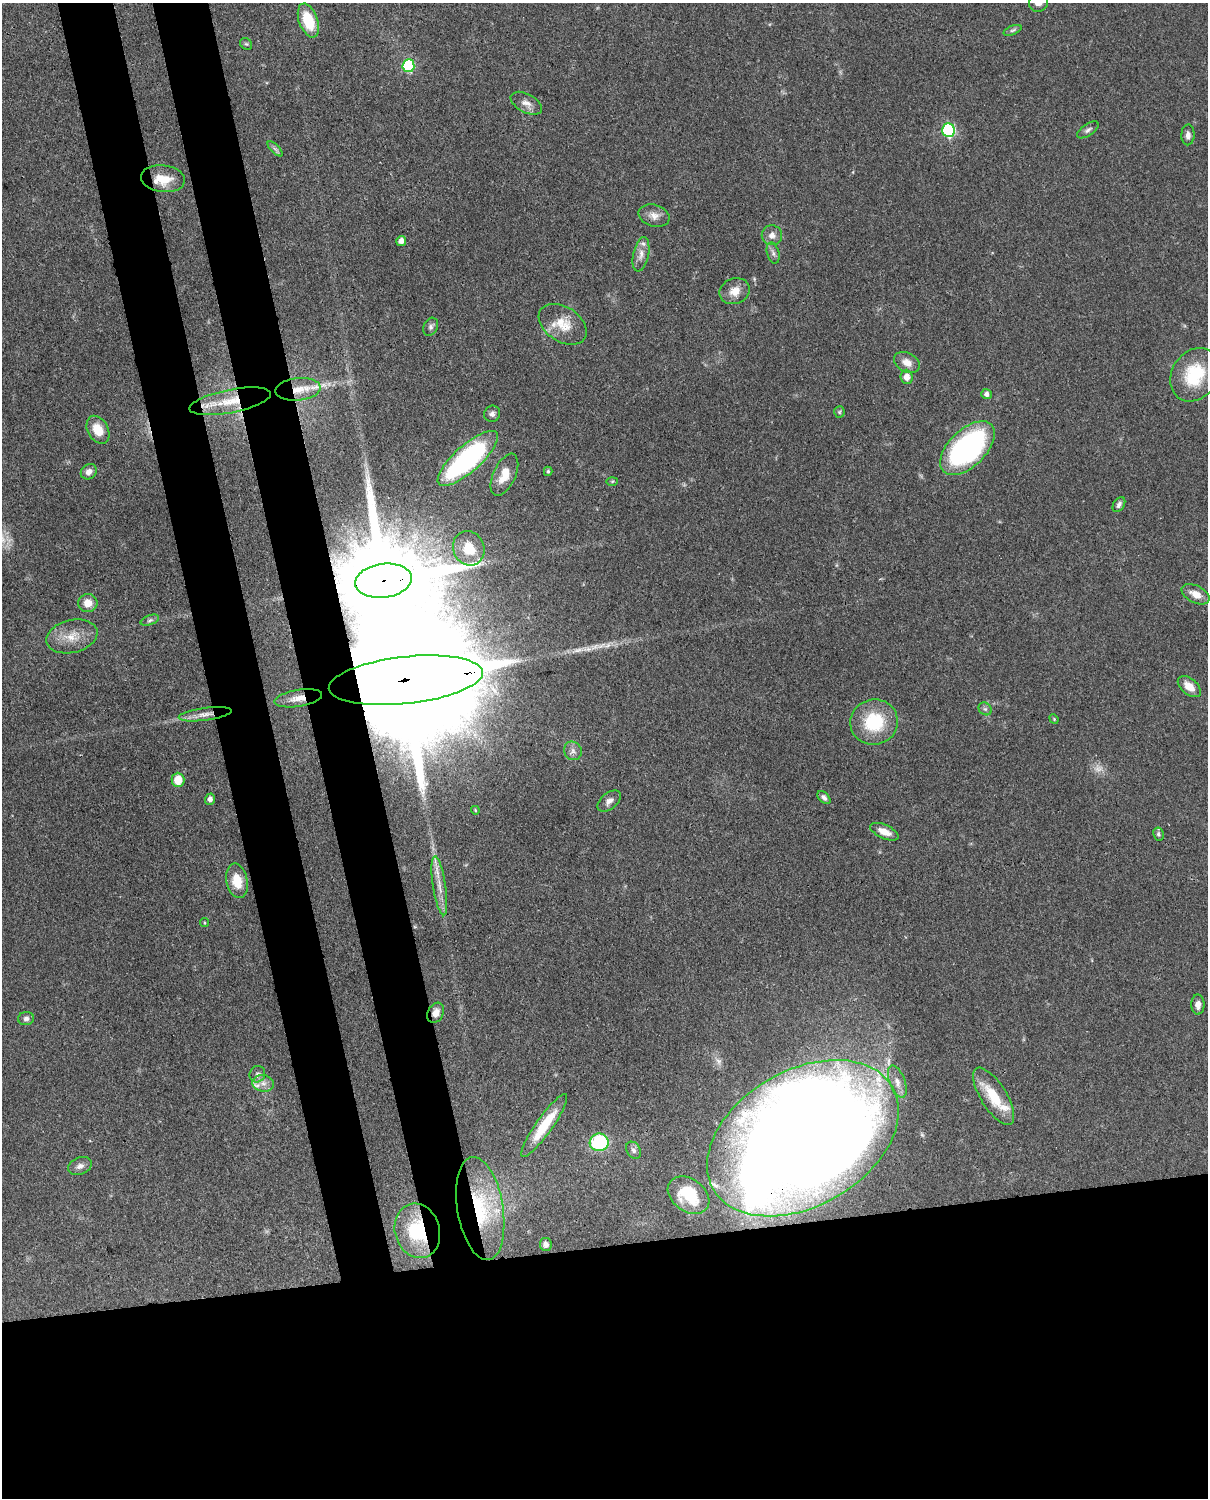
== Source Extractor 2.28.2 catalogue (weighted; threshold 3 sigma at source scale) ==
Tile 11 of 4 x 3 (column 3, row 3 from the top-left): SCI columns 2499-3704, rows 266-1761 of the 4999 x 4907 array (HDU 1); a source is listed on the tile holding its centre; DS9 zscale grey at full resolution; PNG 1210 x 1500 px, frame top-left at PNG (2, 3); each listed source drawn as its Kron ellipse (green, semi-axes under 4 px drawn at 4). Shown black and unused: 25% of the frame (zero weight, under 3 of 4 exposures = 7% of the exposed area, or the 3 px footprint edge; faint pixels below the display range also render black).
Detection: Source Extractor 2.28.2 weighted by HDU 2 'WHT'; one run over the whole footprint, this tile lists its part. Background 0.0857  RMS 0.0039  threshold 0.0174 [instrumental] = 3 sigma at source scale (4.5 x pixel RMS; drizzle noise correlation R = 1.50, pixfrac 1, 0.05/0.05 arcsec/px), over >= 5 px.
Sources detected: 83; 1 too faint to see at this stretch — neither listed nor drawn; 7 inside a brighter listed object's ellipse — not listed separately; the other 75 listed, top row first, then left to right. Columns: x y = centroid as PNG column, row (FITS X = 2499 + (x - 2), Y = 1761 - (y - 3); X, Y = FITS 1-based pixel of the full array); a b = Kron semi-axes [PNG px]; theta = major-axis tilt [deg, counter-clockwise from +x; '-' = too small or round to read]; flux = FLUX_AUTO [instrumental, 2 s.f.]
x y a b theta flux
1038 3 10 9 - 3.1
308 21 18 9 -70 14
1012 30 9 4 21 0.98
246 44 6 5 - 0.61
408 66 6 6 - 32
526 103 17 9 -28 3.1
948 130 7 6 - 51
1088 130 12 6 35 1.3
1188 135 10 6 89 1.8
275 149 10 3 -45 0.9
163 179 22 13 -7 7.9
654 216 16 11 -17 3.2
772 235 10 10 - 2.6
401 241 5 5 - 2.1
773 253 10 6 -74 1.4
641 254 17 8 78 3
735 291 15 12 21 4.5
563 324 26 17 -33 8.9
431 327 9 7 63 1.2
907 363 13 9 -28 3.8
1195 375 28 22 58 21
907 377 7 6 - 3.5
298 389 23 11 5 7.5
987 394 5 5 - 1.7
230 401 41 11 11 13
839 412 5 5 - 0.59
492 414 8 7 - 1.4
98 430 15 10 -61 7
967 448 33 18 44 78
468 459 38 13 42 70
548 471 4 3 - 0.72
89 472 8 7 - 2.3
504 475 22 11 66 6.5
612 481 6 4 2 0.45
1119 505 8 5 57 1.3
469 548 17 15 -66 13
383 581 28 17 8 9900
1196 594 15 8 -27 4.4
88 603 9 9 - 4.5
150 620 9 5 19 0.97
72 636 26 16 14 8.1
406 680 77 23 6 35000
1189 687 13 8 -41 4.7
298 698 24 8 9 5.4
985 709 7 6 - 1
205 714 27 6 8 4.1
1054 719 5 4 - 0.4
874 722 24 22 14 21
573 751 9 8 - 1.9
178 780 7 6 - 7.2
824 798 8 5 -46 1.3
210 799 6 5 - 1.6
609 801 13 8 39 2.1
475 810 4 3 - 0.36
884 832 15 7 -24 3.8
1158 834 7 5 -80 0.79
237 881 17 10 -78 7.6
439 886 30 6 -81 5
204 923 4 2 - 0.32
1198 1005 10 6 -89 2.3
436 1013 10 8 61 3.3
26 1019 8 6 5 1.3
257 1074 8 7 - 1.4
897 1082 17 7 -70 3
263 1083 11 8 -10 2.7
994 1096 33 13 -58 13
544 1125 38 8 55 12
803 1138 103 68 30 1100
599 1142 9 9 - 31
634 1150 9 6 -58 1.3
80 1166 12 8 22 2
688 1195 23 16 -36 14
480 1208 52 23 -81 33
417 1231 27 22 -74 22
546 1244 6 6 - 1.6
Overlapping masked pixels (flux is a lower limit): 10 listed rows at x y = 298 389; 230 401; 383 581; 406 680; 298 698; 205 714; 436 1013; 803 1138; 480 1208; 417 1231
Isophote crosses this tile's border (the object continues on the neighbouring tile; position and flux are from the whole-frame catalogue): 1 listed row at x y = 1038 3